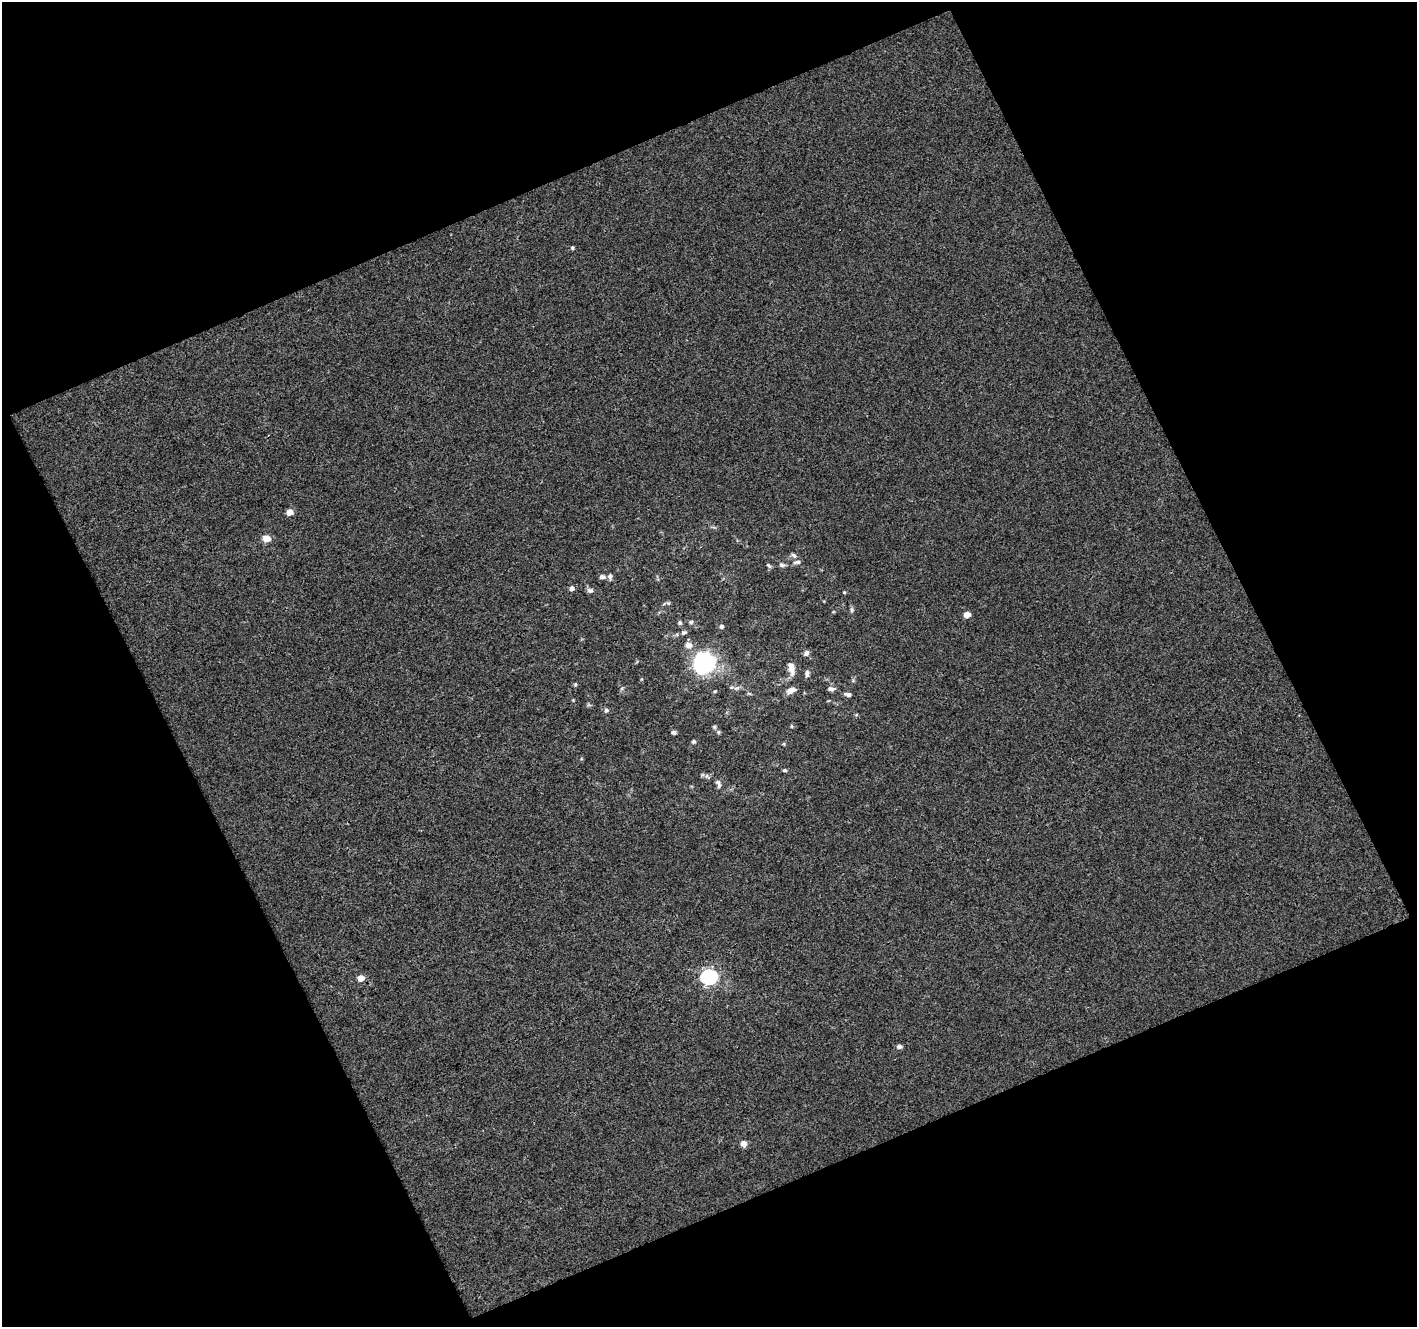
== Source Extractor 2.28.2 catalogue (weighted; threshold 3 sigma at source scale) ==
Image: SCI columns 1-1415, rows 38-1362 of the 1419 x 1392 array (HDU 1 of 3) = the unmasked area's bounding box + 8 px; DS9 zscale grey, full resolution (1 PNG px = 1 image px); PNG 1419 x 1329 px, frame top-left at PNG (2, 2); no overlay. Shown black and unused: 45% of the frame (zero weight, under 3 of 4 exposures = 1% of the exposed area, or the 3 px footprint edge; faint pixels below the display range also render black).
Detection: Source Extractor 2.28.2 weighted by HDU 2 'WHT'. Background 0.00193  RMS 0.005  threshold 0.0227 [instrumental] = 3 sigma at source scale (4.5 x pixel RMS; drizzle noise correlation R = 1.50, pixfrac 1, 0.0396/0.0396 arcsec/px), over >= 5 px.
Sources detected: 44; all 44 listed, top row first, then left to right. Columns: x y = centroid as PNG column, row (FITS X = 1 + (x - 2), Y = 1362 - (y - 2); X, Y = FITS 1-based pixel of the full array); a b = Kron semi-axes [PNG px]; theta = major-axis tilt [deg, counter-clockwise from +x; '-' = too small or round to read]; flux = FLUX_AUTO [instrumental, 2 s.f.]
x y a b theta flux
572 248 4 4 - 0.77
289 512 5 4 - 5.2
266 538 5 5 - 8.8
794 555 8 5 -38 1.3
797 562 10 5 8 1.3
769 565 7 4 -45 0.89
782 565 7 6 - 1.3
602 577 7 5 -1 1.5
610 577 9 5 -84 1.4
572 588 6 6 - 1.4
590 590 8 6 -5 1.5
844 592 4 4 - 0.52
668 603 6 5 - 0.73
851 610 7 4 -90 0.9
967 615 5 5 - 4.2
691 622 6 5 - 0.76
680 623 6 5 - 0.92
721 626 6 5 - 1
684 632 7 5 25 1.2
689 645 9 8 - 3.4
806 653 8 6 67 1.6
704 663 9 9 - 260
791 668 15 7 -76 4.1
807 674 9 5 -88 1.5
575 684 5 4 - 0.63
737 688 10 3 11 1.1
831 689 9 6 -8 1.6
790 690 10 6 23 3.1
715 691 5 3 - 0.5
749 693 6 4 -19 0.61
847 694 9 4 -16 1.4
573 700 4 4 - 0.39
606 710 5 5 - 1.1
791 726 4 4 - 0.59
714 727 6 5 - 0.71
673 732 6 4 5 1.1
718 732 6 5 - 0.74
694 741 5 5 - 0.83
784 770 5 4 - 0.73
718 782 8 7 - 1.6
709 977 7 6 - 130
361 978 5 5 - 4.7
899 1046 5 4 - 1.7
743 1143 6 5 - 3.4